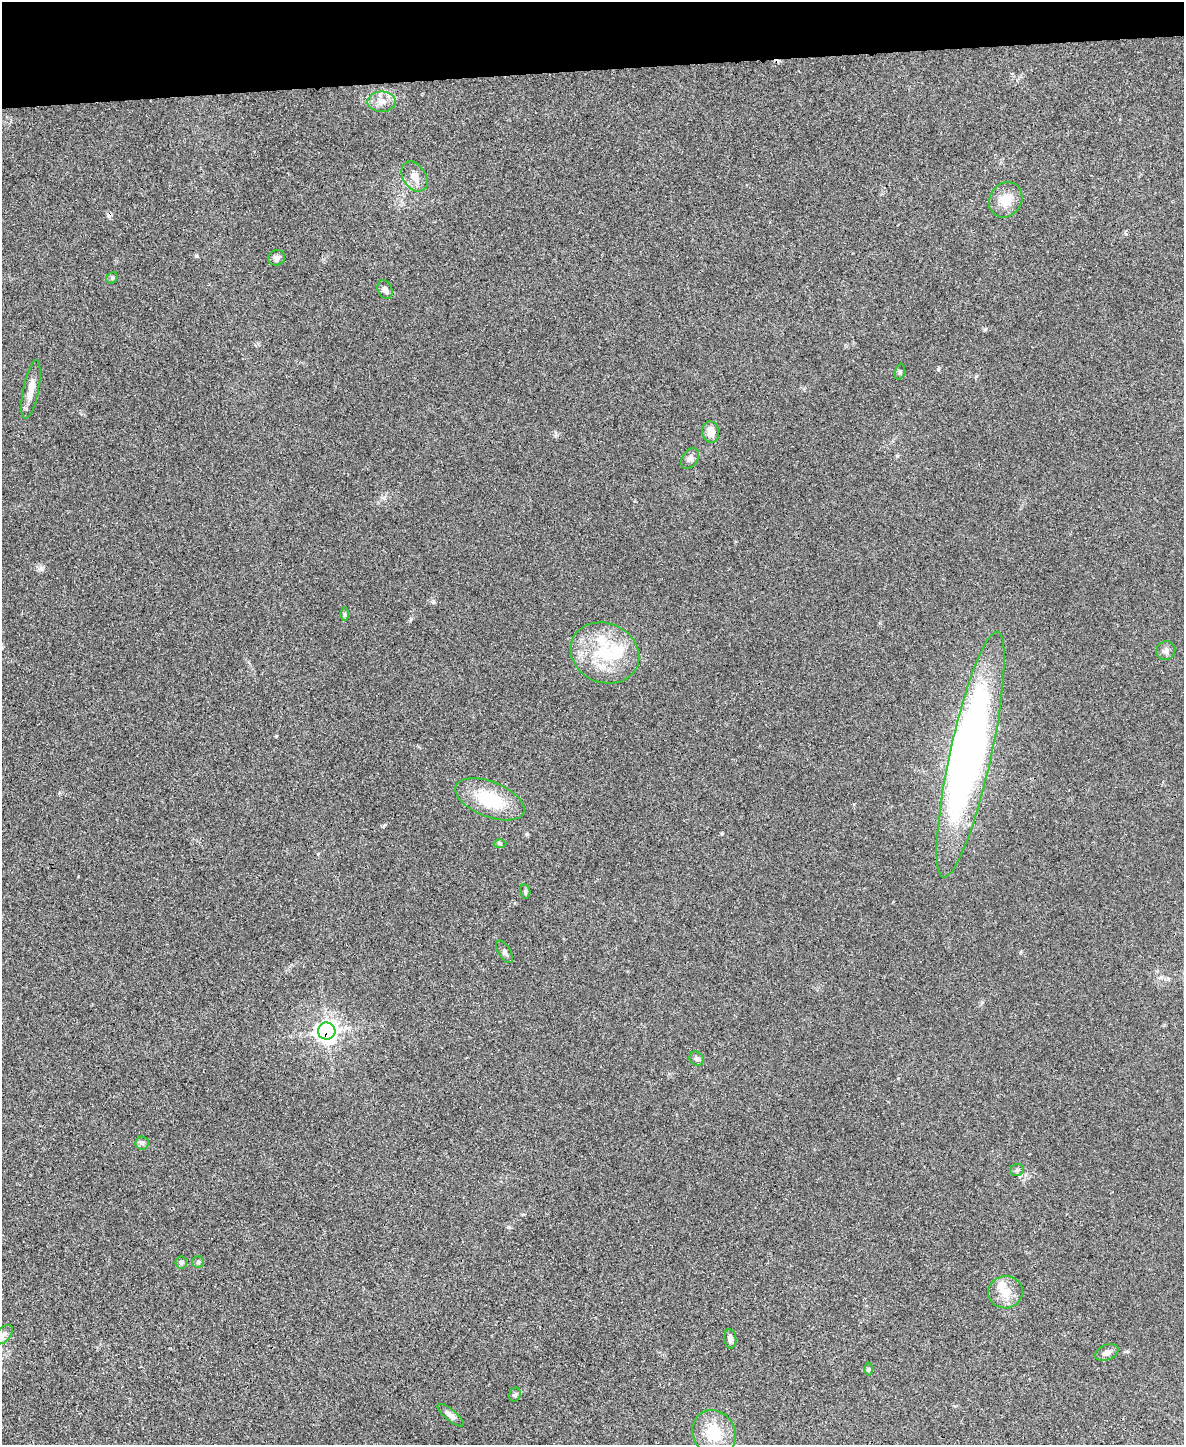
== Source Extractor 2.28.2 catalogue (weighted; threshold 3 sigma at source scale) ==
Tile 3 of 4 x 3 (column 3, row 1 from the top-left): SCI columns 2365-3546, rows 3024-4466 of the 4735 x 4709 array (HDU 1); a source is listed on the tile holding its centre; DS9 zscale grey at full resolution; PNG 1186 x 1447 px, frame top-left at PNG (2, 2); each listed source drawn as its Kron ellipse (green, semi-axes under 4 px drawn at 4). Shown black and unused: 5% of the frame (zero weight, under 3 of 4 exposures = <1% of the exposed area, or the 3 px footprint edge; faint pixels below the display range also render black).
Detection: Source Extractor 2.28.2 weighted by HDU 2 'WHT'; one run over the whole footprint, this tile lists its part. Background 0.0442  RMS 0.0051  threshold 0.023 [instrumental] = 3 sigma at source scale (4.5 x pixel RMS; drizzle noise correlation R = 1.50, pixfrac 1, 0.05/0.05 arcsec/px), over >= 5 px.
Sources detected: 38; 1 inside a brighter object's white glare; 2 cosmic-ray / hot-pixel residue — neither listed nor drawn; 3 inside a brighter listed object's ellipse — not listed separately; the other 32 listed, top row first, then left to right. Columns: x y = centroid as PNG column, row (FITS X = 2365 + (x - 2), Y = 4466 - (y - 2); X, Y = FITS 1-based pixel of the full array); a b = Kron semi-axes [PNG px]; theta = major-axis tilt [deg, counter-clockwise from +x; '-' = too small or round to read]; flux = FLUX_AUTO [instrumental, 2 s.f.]
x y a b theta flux
382 102 14 10 1 4.8
414 177 16 11 -56 4.6
1006 200 18 16 57 9.2
276 258 9 7 14 1.8
112 278 6 5 - 0.9
385 290 10 7 -64 2
900 372 8 5 73 0.87
31 390 30 8 79 5.9
711 432 11 8 -81 5.6
690 458 11 7 56 2.3
345 614 7 4 -89 0.74
1166 651 10 9 - 2.2
605 653 35 29 -23 33
971 755 126 21 77 230
490 799 36 17 -21 27
500 843 6 4 -1 0.67
525 891 7 5 -79 0.84
505 952 12 6 -59 1.7
327 1031 8 8 - 240
697 1059 8 6 -43 1.2
142 1143 6 6 - 1.2
1017 1170 7 6 - 1.2
198 1262 5 5 - 0.81
181 1263 6 6 - 1.1
1005 1292 17 16 - 8
3 1335 11 7 48 2.3
730 1339 9 6 -82 1.9
1107 1353 12 7 24 2.7
868 1369 6 4 89 0.63
515 1395 7 5 68 0.98
451 1415 16 5 -39 2.6
714 1433 24 21 -56 18
Overlapping masked pixels (flux is a lower limit): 1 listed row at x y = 327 1031
Unlisted compact peaks at least as high as the median listed source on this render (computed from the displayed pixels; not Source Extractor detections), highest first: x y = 897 456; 411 619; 276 736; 509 1227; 41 569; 938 369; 722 834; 433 602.